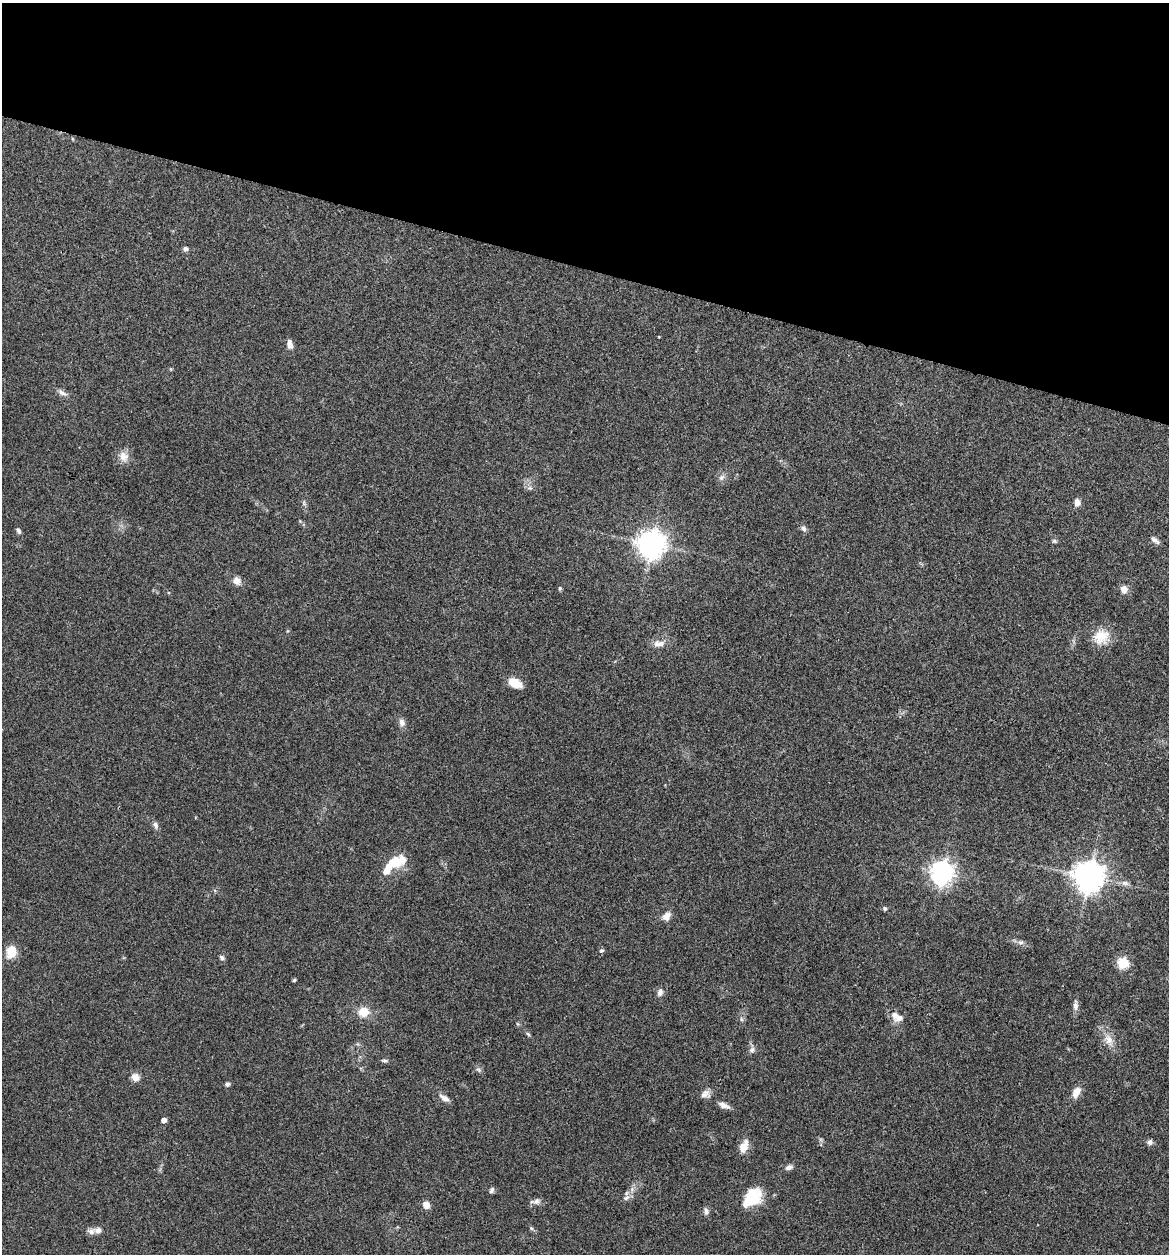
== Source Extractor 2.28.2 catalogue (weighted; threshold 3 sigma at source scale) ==
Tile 2 of 4 x 4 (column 2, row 1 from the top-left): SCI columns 1289-2455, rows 3761-5012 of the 5032 x 5014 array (HDU 1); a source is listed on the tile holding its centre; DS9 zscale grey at full resolution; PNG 1171 x 1256 px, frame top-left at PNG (2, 3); no overlay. Shown black and unused: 21% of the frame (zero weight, under 3 of 4 exposures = <1% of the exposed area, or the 3 px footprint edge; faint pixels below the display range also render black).
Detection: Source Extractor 2.28.2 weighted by HDU 2 'WHT'; one run over the whole footprint, this tile lists its part. Background 0.0606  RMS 0.0053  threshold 0.0238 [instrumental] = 3 sigma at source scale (4.5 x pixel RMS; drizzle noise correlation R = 1.50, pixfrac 1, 0.05/0.05 arcsec/px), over >= 5 px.
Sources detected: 66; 4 inside a brighter listed object's ellipse — not listed separately; the other 62 listed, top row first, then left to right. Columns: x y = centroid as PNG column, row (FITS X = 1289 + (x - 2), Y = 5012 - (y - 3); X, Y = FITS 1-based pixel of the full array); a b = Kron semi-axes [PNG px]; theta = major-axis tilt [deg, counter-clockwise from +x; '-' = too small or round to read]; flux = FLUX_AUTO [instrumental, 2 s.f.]
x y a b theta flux
185 249 6 5 - 1.7
659 337 3 2 - 0.34
290 344 11 6 -80 3
62 393 15 6 -28 2.4
123 456 15 12 -57 4.6
721 478 9 7 57 1.9
530 488 7 4 -17 1.1
1077 502 8 7 - 2.7
804 529 9 6 -57 1.5
19 531 8 5 -67 1.3
1155 540 14 5 -38 1.9
1054 541 7 5 -16 0.89
652 544 9 8 - 620
236 581 8 7 - 4.1
560 588 5 4 - 0.68
1124 589 8 7 - 3.8
1101 636 21 18 32 10
659 644 18 9 3 4.4
515 683 14 8 -24 8
402 723 10 7 -68 2.5
156 825 10 6 -70 1.8
392 862 16 11 14 11
942 873 8 7 - 410
1089 876 9 9 - 880
1125 883 10 6 -7 2
885 908 6 5 - 0.89
666 916 11 9 52 3.4
1021 942 8 6 0 1.6
602 950 6 4 1 0.82
11 952 15 11 72 7.9
222 958 6 5 - 1.3
1123 963 5 5 - 44
294 980 5 4 - 0.62
660 992 9 6 75 2.4
1075 1005 14 6 88 2.4
363 1012 11 10 - 7.9
899 1018 14 8 15 3.4
741 1019 6 4 -72 0.8
518 1024 6 4 -71 0.6
528 1034 7 4 -45 0.82
1109 1040 16 10 -66 5.5
752 1050 8 7 - 1.8
385 1061 7 5 -1 0.97
478 1070 8 4 -45 1.1
135 1077 10 8 -31 3.6
227 1084 6 6 - 1
1076 1092 13 7 60 5
705 1094 13 9 21 3
444 1098 14 6 -31 2.9
724 1105 14 6 -22 3.2
164 1120 4 4 - 3.5
1150 1142 7 6 - 1.6
744 1146 16 9 67 5.6
789 1167 10 6 24 1.9
492 1190 8 5 64 1.2
626 1198 11 6 29 2.2
752 1198 24 16 46 17
536 1201 11 7 24 2.1
426 1205 7 6 - 4.2
706 1211 8 6 -88 2
531 1228 6 4 -45 0.78
91 1232 10 8 19 2.4